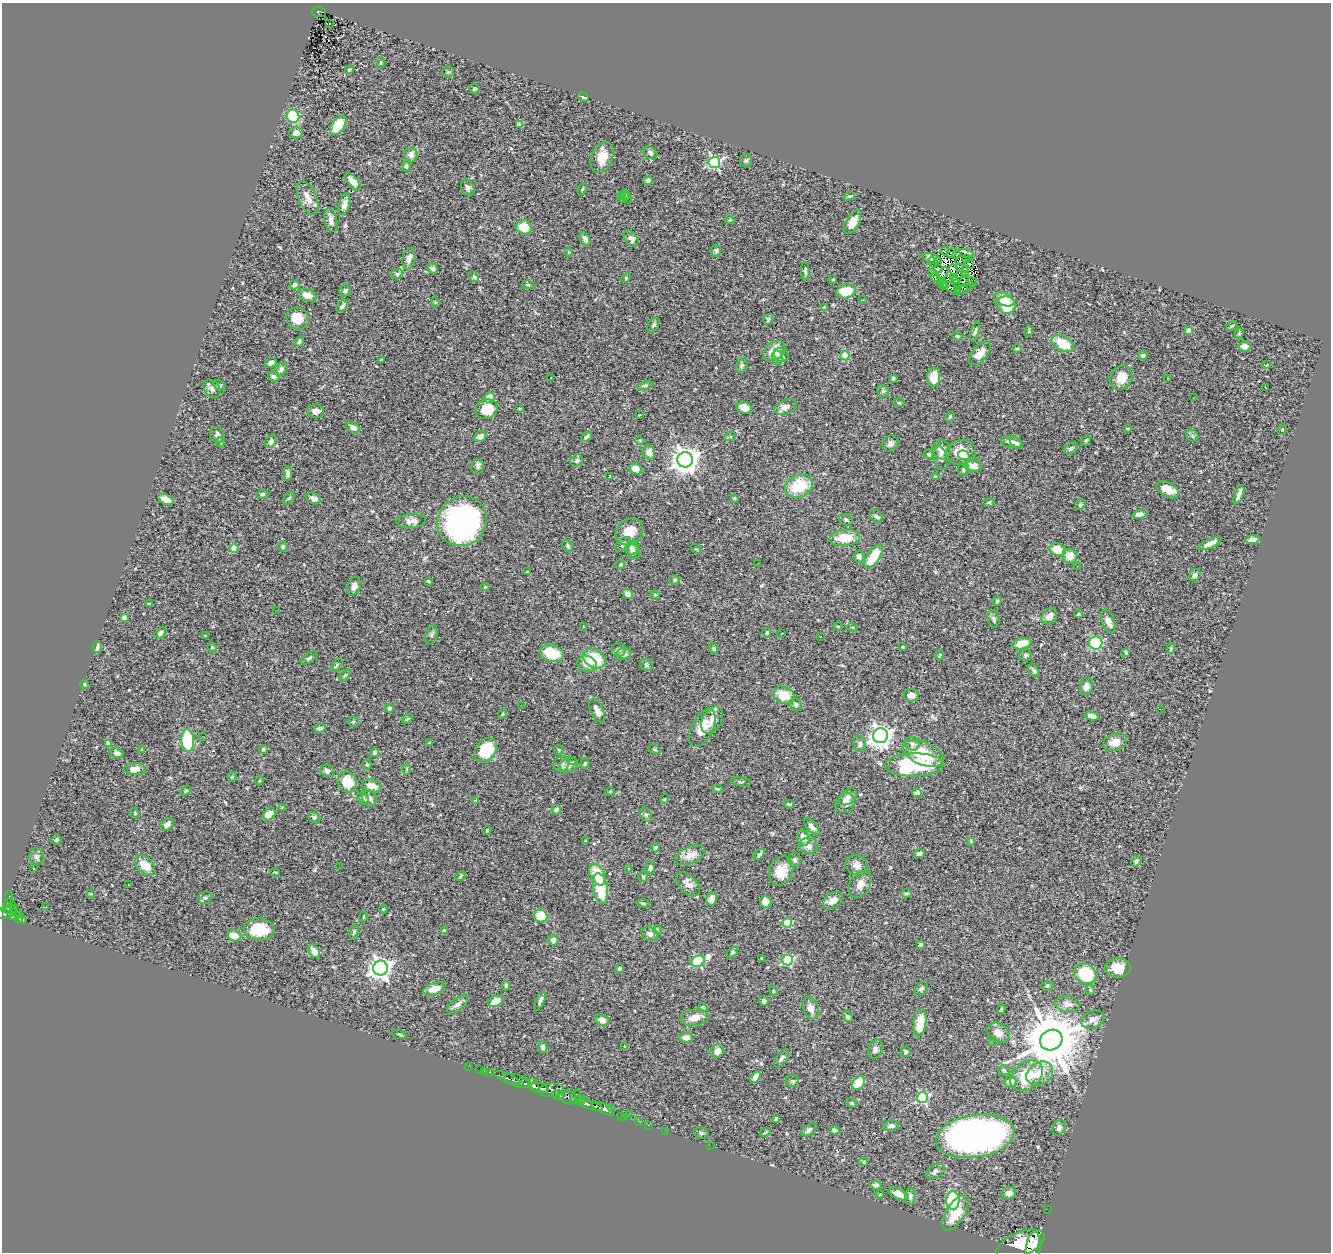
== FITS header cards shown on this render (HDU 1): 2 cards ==
NAXIS1  =                 1329
NAXIS2  =                 1250

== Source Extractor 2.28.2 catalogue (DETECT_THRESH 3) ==
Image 1329 x 1250 px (HDU 1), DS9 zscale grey, 1 PNG px = 1 image px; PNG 1333 x 1254 px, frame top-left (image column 1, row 1250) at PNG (2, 3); each listed source drawn as its Kron ellipse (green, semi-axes under 4 px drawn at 4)
Background 0.732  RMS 0.028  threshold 0.083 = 3 sigma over >= 5 px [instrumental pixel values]
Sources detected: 456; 6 with non-positive FLUX_AUTO (blend fragments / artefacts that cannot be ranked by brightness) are neither listed nor drawn; the other 450 listed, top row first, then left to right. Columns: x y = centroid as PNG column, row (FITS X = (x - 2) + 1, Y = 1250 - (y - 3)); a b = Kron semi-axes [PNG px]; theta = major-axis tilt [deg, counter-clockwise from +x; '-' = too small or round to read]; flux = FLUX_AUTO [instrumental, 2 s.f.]
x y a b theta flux
319 12 7 5 -4 83
329 23 2 2 - 2.6
381 62 5 4 - 2.2
349 70 5 4 - 2.7
448 72 6 5 - 2.7
474 89 5 5 - 4.2
583 97 6 4 -27 2.6
293 116 6 6 - 81
338 125 11 6 54 55
519 125 4 4 - 18
296 133 6 5 - 10
650 153 8 5 -38 4.9
411 155 7 7 - 11
602 157 16 10 69 27
746 161 7 6 - 3.5
714 162 6 5 - 260
406 166 5 4 - 3.6
648 180 5 4 - 4.1
353 181 10 5 -49 23
468 188 8 6 -70 6.7
582 189 6 3 66 2.4
625 195 5 3 - 1.4
849 196 6 4 16 2.3
622 197 6 3 -65 2.2
308 198 18 9 -66 20
626 198 6 4 -46 1.9
344 204 11 5 75 10
331 220 12 6 -79 9.8
730 220 5 3 - 1.9
853 222 13 6 60 24
524 227 8 7 - 34
585 239 7 4 -65 7.3
631 239 9 6 -55 8.6
716 251 6 5 - 3.5
945 251 4 3 - 1.4
569 252 4 3 - 1.5
952 252 5 3 - 0.9
966 253 7 3 -15 0.21
957 254 3 2 - 2.4
932 258 9 5 -18 8.5
967 258 4 2 - 2.5
409 259 11 6 77 11
961 260 6 3 26 0.4
933 262 5 3 - 2.3
938 262 3 2 - 0.69
969 264 5 3 - 2.1
960 267 4 2 - 1.6
433 268 5 5 - 4.7
938 269 4 2 - 1.2
953 270 6 3 -70 2.1
965 270 4 3 - 2.1
805 271 9 4 -86 3.2
932 272 4 3 - 0.91
397 274 6 5 - 3.6
943 274 7 3 50 2.1
966 274 4 2 - 3.5
474 277 5 5 - 3.3
935 277 5 2 - 0.73
626 278 5 4 - 2
953 278 3 2 - 1.7
833 279 3 3 - 1.8
955 281 3 2 - 2.2
964 281 6 2 67 3.2
941 282 3 2 - 1.3
972 282 5 2 - 0.67
942 284 4 2 - 1.7
294 285 5 4 - 11
528 285 6 4 -8 2.6
970 285 2 2 - 0.95
944 286 3 2 - 2.1
951 288 11 2 -34 1.8
957 289 4 3 - 2.5
963 289 8 2 17 1.8
345 291 5 5 - 5.5
846 291 9 7 15 44
307 295 10 6 -18 16
1004 299 10 6 -22 35
863 300 3 3 - 6.7
435 302 5 3 - 1.4
1006 305 9 8 - 54
342 306 7 5 47 5.9
825 307 3 3 - 3.1
298 318 12 10 -40 31
768 319 5 4 - 3.5
653 325 8 5 60 4.2
1232 326 6 3 35 2.2
1188 330 4 4 - 25
975 331 10 4 77 4.1
1029 331 5 3 - 2.2
1239 333 5 4 - 2.2
957 336 5 4 - 1.8
299 341 5 4 - 5.1
1063 344 12 7 -27 41
1245 346 6 5 - 11
1017 349 5 3 - 1.9
774 351 12 8 37 29
980 353 14 7 50 21
781 355 7 6 - 7.4
845 356 4 4 - 53
1143 356 4 4 - 4.4
777 358 7 5 -81 7.3
381 360 3 3 - 3
271 363 6 4 27 5.8
1266 365 3 3 - 2.1
742 366 7 5 67 3.9
281 369 7 5 46 5.5
274 377 6 5 - 5
934 377 9 6 88 39
551 378 3 2 - 2
893 378 3 3 - 3.1
1121 378 13 10 53 29
1167 378 3 2 - 2.2
219 385 6 5 - 3
645 386 8 4 9 3.3
1266 387 3 3 - 20
212 389 10 7 -50 7.4
883 391 6 5 - 3.6
489 398 5 5 - 21
1194 398 3 2 - 2.7
899 403 6 3 -18 1.9
786 407 11 7 22 12
744 408 8 6 -16 23
486 409 11 9 23 36
520 409 4 2 - 1.6
316 411 8 7 - 11
639 415 3 2 - 1.1
950 416 5 4 - 2.4
353 427 7 5 -30 8.6
1127 429 4 3 - 1.3
1282 430 5 4 - 1.8
217 435 8 7 - 5.5
480 436 6 5 - 9
1192 436 7 5 -45 4.1
586 437 6 4 40 4.5
730 437 6 3 19 2
640 440 4 3 - 2.3
1086 441 6 4 50 2.5
221 442 5 3 - 1.9
271 442 6 5 - 6.4
1012 442 10 6 -8 8.7
1017 443 7 4 -36 6.7
890 444 8 7 - 7
1071 448 7 5 34 4.4
942 450 10 9 - 14
649 452 7 6 - 13
961 452 15 12 14 39
929 454 5 4 - 3.6
964 455 6 4 -16 8.9
940 458 12 7 -74 6.3
577 460 7 5 39 4.3
685 460 8 7 - 1900
973 466 9 6 -4 12
478 467 7 6 - 4.5
636 469 7 5 -30 15
963 469 6 5 - 3.9
288 473 7 4 -89 6.4
610 476 3 2 - 1.3
936 476 3 3 - 2
799 486 14 11 22 61
1168 489 12 6 -27 26
262 494 6 4 15 2.9
1239 494 10 3 68 8.4
289 498 8 4 53 2.7
314 498 8 5 -24 8.7
734 498 4 3 - 1.9
166 499 8 4 -26 20
989 502 5 3 - 1.5
1080 505 6 5 - 3.5
1140 514 7 4 16 8.9
876 516 7 5 -45 4.1
846 520 7 5 -28 3.4
411 521 15 7 3 10
462 521 26 24 47 520
629 532 15 12 41 28
845 538 15 8 5 39
1253 540 7 4 7 11
1210 543 13 4 23 13
623 544 9 5 42 5
568 546 6 4 -62 3.5
283 547 5 5 - 3.1
234 548 4 4 - 44
632 548 7 6 - 5.8
696 549 6 3 -42 2
1057 550 8 6 -22 38
634 552 7 6 - 4.9
859 556 6 5 - 5.9
874 556 14 6 58 51
1070 556 7 7 - 21
757 563 2 2 - 0.97
621 564 5 4 - 2.2
1077 566 3 3 - 1
527 572 3 3 - 1.8
1195 575 6 5 - 6.2
675 580 5 4 - 3.9
429 581 3 2 - 2.1
354 586 9 6 71 11
485 587 4 3 - 2.6
628 594 5 4 - 11
655 595 4 4 - 2.3
997 601 4 4 - 2.7
149 604 3 3 - 2
277 610 2 2 - 1.9
1079 614 4 3 - 1.9
1049 616 9 6 46 11
124 618 4 3 - 8
993 619 9 6 -77 4.5
1108 621 13 6 -70 10
583 626 3 2 - 1.6
838 626 4 3 - 1.4
852 627 5 3 - 1.6
160 633 6 5 - 6.3
767 633 4 4 - 2.7
782 633 3 2 - 2.2
432 635 10 5 75 4.7
205 636 3 3 - 1.8
821 637 3 2 - 4.1
1096 643 7 6 - 130
1022 644 10 5 12 32
97 647 6 4 87 6.7
212 647 4 4 - 1.9
902 647 3 3 - 2.6
714 649 6 4 -71 2.6
1171 649 5 4 - 2.9
619 650 7 7 - 4.8
1126 652 3 3 - 1.9
552 653 12 8 -18 52
624 654 8 6 17 10
940 655 5 3 - 1.7
1026 655 6 6 - 4
309 658 9 4 37 4
594 659 12 9 -31 61
587 664 10 8 -21 17
336 665 8 4 50 2.9
646 665 7 5 -37 3.7
1034 671 7 4 -52 5.8
345 675 7 4 45 2.8
85 684 4 3 - 2.5
1086 686 9 6 80 10
784 695 11 8 -22 36
911 695 7 6 - 15
521 705 2 2 - 3.1
796 705 7 5 -48 5.4
389 708 4 4 - 3.6
597 710 12 6 -65 12
1161 710 3 2 - 2.2
502 714 5 3 - 1.7
1092 716 7 4 -15 8.9
407 719 6 3 32 1.8
712 720 14 9 61 19
353 722 5 5 - 2.4
320 728 6 4 13 5.1
702 728 20 10 64 31
202 736 2 2 - 1.3
880 736 7 7 - 1300
188 741 11 6 -84 120
1115 742 12 8 22 17
108 743 4 4 - 8.5
429 743 4 3 - 1.7
860 744 8 6 -81 6.4
912 744 7 7 - 7.3
142 749 4 3 - 1.3
264 749 4 4 - 4.9
655 749 6 3 -19 1.8
486 750 13 10 54 54
559 750 5 4 - 2.3
117 753 7 4 -21 6.5
375 753 4 4 - 10
923 754 22 11 -24 59
572 762 4 3 - 2.4
585 763 5 4 - 2.2
561 764 8 7 - 5.8
367 765 5 4 - 2.3
569 765 9 7 34 8.6
914 765 29 11 1 160
135 769 11 6 0 15
406 769 6 4 -89 2.1
327 771 7 6 - 5.5
232 777 5 4 - 3
259 781 4 3 - 1.7
347 782 11 9 -58 49
741 782 10 3 -9 2.7
371 786 10 6 -18 18
717 789 5 3 - 2.1
186 791 6 3 36 2.4
610 791 5 3 - 1.5
917 793 5 4 - 11
848 797 10 6 42 7.9
363 798 6 5 - 6.4
369 798 8 7 - 7.6
665 799 4 3 - 1.3
475 800 4 3 - 1.5
845 803 11 9 43 19
789 804 5 3 - 2
282 808 3 3 - 1.8
556 810 5 4 - 6
135 813 5 4 - 2.5
269 814 7 5 39 31
646 814 8 5 -62 4
314 817 6 5 - 3.8
167 824 7 5 40 7.7
812 827 10 5 -49 7.3
487 831 4 3 - 1.8
803 838 8 6 -73 16
56 840 5 5 - 2.7
586 841 3 3 - 2.4
971 841 3 3 - 1.8
808 846 9 8 - 9.6
655 848 4 4 - 6.2
759 854 7 4 43 3.4
919 854 5 4 - 10
690 855 16 8 24 18
37 857 8 7 - 6.6
795 860 7 6 - 5
1136 861 5 5 - 4.3
145 865 12 7 -44 26
857 865 11 9 -23 12
339 866 2 2 - 2.4
33 868 2 2 - 1.5
628 868 3 3 - 3.8
650 868 6 5 - 4.5
781 871 15 11 69 33
275 872 5 2 - 1.5
597 874 11 7 -64 48
460 876 6 4 31 2.5
643 877 5 5 - 2.5
688 884 14 8 -47 12
129 885 2 2 - 1.2
860 885 14 10 60 15
600 888 16 7 -79 63
906 893 5 4 - 2.9
91 894 4 3 - 1.7
9 897 5 3 - 21
205 898 7 6 - 4.6
712 899 7 5 74 15
833 900 11 7 33 13
766 902 6 5 - 22
643 903 6 4 -19 2.1
9 905 6 6 - 260
46 907 3 2 - 3.1
10 909 8 3 11 290
383 909 4 3 - 1.9
5 913 12 5 9 480
19 914 2 2 - 7.2
14 916 4 3 - 130
541 916 7 6 - 38
363 917 5 2 - 1.8
18 919 4 3 - 120
22 920 4 3 - 42
787 923 4 4 - 72
259 929 15 11 -4 58
657 930 4 3 - 2.1
444 931 4 3 - 3.6
354 932 8 4 82 3.4
650 934 8 7 - 6.4
234 936 7 5 -17 23
553 940 5 5 - 7
921 945 4 4 - 5.2
314 951 7 5 -61 14
733 952 6 4 46 3.1
761 958 3 2 - 1.2
788 960 5 5 - 140
698 961 7 5 25 170
380 968 7 7 - 1200
1118 968 13 9 -3 30
619 969 4 4 - 3.5
1085 974 11 9 -30 110
506 986 4 3 - 2.7
1047 986 6 5 - 3.1
434 989 11 6 17 22
921 989 7 5 46 5.3
1090 990 5 4 - 2.3
773 991 5 4 - 2.2
495 1001 8 5 23 32
540 1001 10 4 66 6.2
764 1001 5 4 - 5.7
458 1004 13 6 37 8.3
1067 1004 12 8 -4 11
703 1007 5 3 - 2.6
811 1008 12 7 -70 12
1001 1009 5 3 - 2.1
848 1017 6 4 -55 4.4
695 1018 14 8 9 16
602 1020 7 5 -22 12
1093 1020 12 8 21 12
920 1023 13 6 80 55
998 1033 12 9 -35 16
399 1034 8 3 -19 2
686 1037 7 5 2 12
1051 1040 11 10 - 13000
993 1041 2 2 - 1.4
625 1046 3 2 - 1.3
543 1047 6 4 -79 4.9
875 1049 10 6 73 6.3
717 1051 7 6 - 14
906 1052 5 5 - 4.8
782 1058 11 5 54 6.2
469 1066 2 2 - 5.6
480 1069 2 2 - 4.2
1004 1070 6 5 - 3.7
485 1071 2 2 - 6.2
490 1072 4 3 - 35
1040 1073 14 11 31 32
1027 1076 18 13 40 68
755 1077 6 4 55 11
507 1078 14 3 -22 340
518 1081 14 6 -15 940
792 1081 6 5 - 4
1010 1082 6 5 - 14
859 1083 8 5 50 46
526 1084 5 3 - 360
534 1085 8 3 -67 870
539 1088 9 5 -14 1700
551 1090 13 6 4 1000
558 1095 6 3 -25 300
568 1097 10 6 -28 540
575 1097 8 3 62 450
922 1098 5 5 - 180
583 1099 4 3 - 190
579 1100 4 4 - 330
852 1103 6 4 -28 2.4
590 1105 13 4 -17 1100
612 1108 3 3 - 22
603 1109 12 5 -23 1200
629 1114 2 2 - 44
621 1116 2 2 - 10
625 1117 2 2 - 12
776 1119 4 4 - 5.4
638 1121 2 2 - 8.5
649 1125 3 2 - 17
891 1126 8 5 11 7.3
1059 1128 8 6 62 7.2
809 1130 8 5 36 7.5
835 1130 5 4 - 4.4
666 1131 2 2 - 6.7
765 1132 5 4 - 2.3
701 1133 7 5 -12 3.4
975 1136 39 21 8 740
710 1145 2 2 - 45
863 1162 4 4 - 2.4
935 1171 10 6 32 5.3
876 1185 6 4 -10 6.8
1009 1193 7 6 - 11
880 1194 4 2 - 1.2
898 1194 10 5 -22 17
910 1196 8 5 85 6.9
953 1200 9 6 -87 130
1047 1209 2 2 - 7.9
956 1213 20 9 58 44
1021 1244 25 12 22 7100
1033 1248 16 7 83 6100
At the frame edge (FLAGS 8, measured only in part): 1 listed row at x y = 1033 1248
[6 non-positive-flux detections neither listed nor drawn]